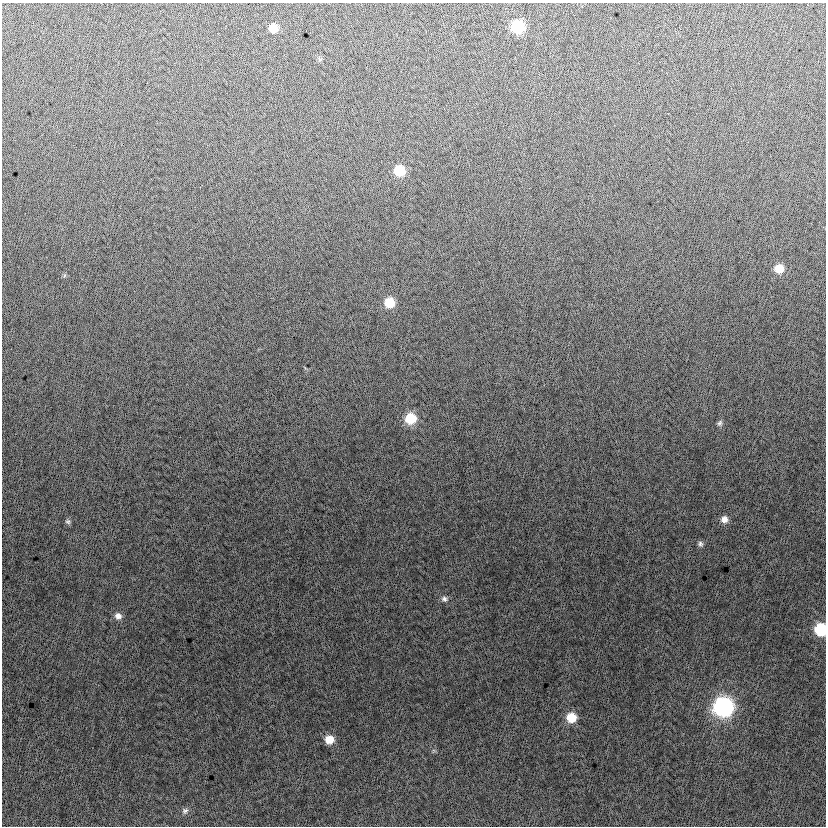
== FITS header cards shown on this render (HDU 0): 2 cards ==
NAXIS1  =                  824
NAXIS2  =                  824

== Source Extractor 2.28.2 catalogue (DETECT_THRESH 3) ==
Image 824 x 824 px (HDU 0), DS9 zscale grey, 1 PNG px = 1 image px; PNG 828 x 828 px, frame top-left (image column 1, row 824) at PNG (2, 3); no overlay
Background -6.59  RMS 12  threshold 37.4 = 3 sigma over >= 5 px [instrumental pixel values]
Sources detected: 17; all 17 listed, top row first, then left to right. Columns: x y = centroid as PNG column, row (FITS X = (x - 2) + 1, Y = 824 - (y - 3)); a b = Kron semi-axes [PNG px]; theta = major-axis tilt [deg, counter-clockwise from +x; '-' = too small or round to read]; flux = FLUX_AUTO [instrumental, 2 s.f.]
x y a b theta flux
518 27 8 8 - 61000
273 28 8 7 - 12000
399 170 9 8 - 26000
779 269 9 8 - 13000
389 302 8 8 - 20000
410 418 10 9 - 25000
720 423 8 6 60 2100
724 519 9 8 - 5600
68 522 8 7 - 2000
700 544 7 6 - 2400
444 599 8 8 - 3000
118 616 9 9 - 4600
821 630 8 8 - 52000
723 707 10 10 - 280000
571 717 9 9 - 20000
329 739 8 8 - 12000
185 811 9 7 41 2900
At the frame edge (FLAGS 8, measured only in part): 1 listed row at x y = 821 630